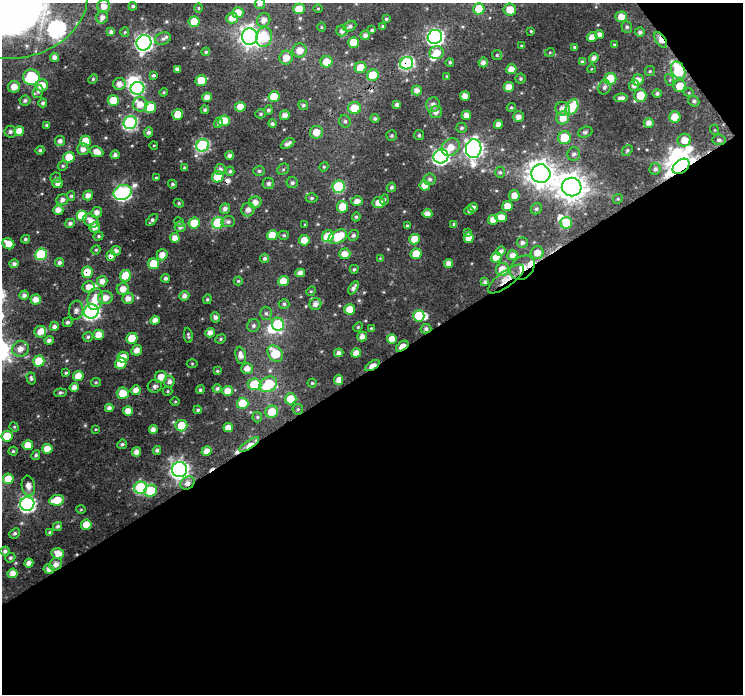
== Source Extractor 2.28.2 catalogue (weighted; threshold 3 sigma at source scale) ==
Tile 4 of 2 x 2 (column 2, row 2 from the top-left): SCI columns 742-1482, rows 43-734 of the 1482 x 1465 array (HDU 1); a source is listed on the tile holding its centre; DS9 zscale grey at full resolution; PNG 745 x 696 px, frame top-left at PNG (2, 3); each listed source drawn as its Kron ellipse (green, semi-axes under 4 px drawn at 4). Shown black and unused: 49% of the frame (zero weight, under 3 of 4 exposures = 1% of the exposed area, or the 3 px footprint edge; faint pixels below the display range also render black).
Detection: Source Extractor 2.28.2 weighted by HDU 2 'WHT'; one run over the whole footprint, this tile lists its part. Background 0.0348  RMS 0.0096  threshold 0.043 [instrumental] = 3 sigma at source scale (4.5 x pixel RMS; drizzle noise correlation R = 1.50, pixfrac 1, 0.0396/0.0396 arcsec/px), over >= 5 px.
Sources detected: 384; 4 inside a brighter object's white glare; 3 cosmic-ray / hot-pixel residue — neither listed nor drawn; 11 inside a brighter listed object's ellipse — not listed separately; the other 366 listed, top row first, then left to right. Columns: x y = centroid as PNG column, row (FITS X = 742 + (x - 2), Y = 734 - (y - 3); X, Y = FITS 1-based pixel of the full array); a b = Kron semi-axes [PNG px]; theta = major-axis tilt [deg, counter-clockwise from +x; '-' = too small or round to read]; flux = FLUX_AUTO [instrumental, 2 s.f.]
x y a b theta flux
260 4 5 5 - 3.7
17 5 71 52 13 1800
104 6 6 6 - 7.6
133 6 4 4 - 1.9
199 8 4 3 - 0.97
299 9 6 5 - 15
318 9 4 3 - 0.74
479 9 5 5 - 24
510 10 6 6 - 12
238 13 5 5 - 16
102 17 6 6 - 4.2
621 17 6 5 - 9.6
232 18 6 5 - 8.7
386 19 3 3 - 1.5
264 20 7 6 - 6
194 22 5 5 - 17
350 26 7 4 27 2.4
383 26 3 3 - 1
321 27 4 3 - 0.87
627 27 6 5 - 2
372 30 3 3 - 1.5
342 31 5 5 - 4
531 31 3 3 - 0.95
111 32 4 4 - 2.7
125 32 5 4 - 1.2
640 32 5 5 - 2.8
599 34 4 4 - 4.5
365 35 5 4 - 3.5
250 37 8 8 - 540
264 37 10 8 75 30
435 37 7 7 - 260
592 37 5 4 - 9.3
163 38 8 6 21 2.5
661 40 9 5 -55 7.7
354 42 5 5 - 19
144 43 8 7 - 340
614 45 4 3 - 0.9
521 46 3 3 - 0.96
575 47 3 3 - 1.4
299 50 7 7 - 9.6
206 52 4 4 - 1.6
550 52 5 3 - 0.96
437 53 7 6 - 9.3
497 55 5 5 - 1.2
54 57 5 4 - 4.4
286 58 7 6 - 8.8
594 58 5 4 - 4.5
326 62 6 5 - 13
450 62 4 3 - 1.3
483 62 5 4 - 4.4
583 62 4 4 - 2.7
407 63 7 6 - 120
361 68 6 5 - 16
177 69 4 4 - 3
511 69 5 5 - 8
591 69 4 3 - 0.84
678 70 9 6 -62 92
650 71 5 5 - 1.5
154 75 4 3 - 1.8
373 75 6 5 - 30
447 76 4 3 - 0.98
31 77 8 8 - 67
93 79 5 4 - 1.3
521 79 5 5 - 1.5
611 79 6 5 - 36
201 80 6 5 - 19
638 80 6 5 - 6.2
670 80 6 4 -73 1.3
119 84 6 6 - 5.8
42 85 6 6 - 13
634 85 5 4 - 3.9
680 86 6 6 - 16
14 87 6 5 - 8.5
509 87 5 5 - 9.1
604 87 7 6 - 2.5
137 88 7 6 - 130
417 90 5 5 - 6
38 91 7 5 74 2
164 92 4 3 - 1.1
657 93 5 4 - 2.5
689 93 5 3 - 0.9
640 95 6 6 - 18
465 96 5 4 - 8.2
207 97 5 4 - 6.2
274 97 5 5 - 20
621 98 6 4 4 3.9
25 100 5 5 - 2.2
113 101 6 5 - 26
694 101 5 5 - 2.4
43 103 4 4 - 2.5
140 104 7 7 - 9.5
397 104 4 3 - 3.3
303 105 5 4 - 2.1
433 105 7 7 - 4.5
150 107 6 5 - 29
240 107 5 5 - 11
511 107 4 4 - 1.2
572 107 8 5 60 48
355 108 6 6 - 20
563 109 7 6 - 7.5
205 110 4 4 - 2
268 110 4 4 - 2.2
436 112 6 6 - 4.5
178 114 5 5 - 17
260 114 5 4 - 1.4
285 115 5 4 - 5.6
466 115 4 4 - 7
518 117 5 5 - 4.7
675 117 5 5 - 19
563 118 6 6 - 10
375 119 4 4 - 1.8
224 121 6 5 - 18
345 121 6 5 - 2.3
130 123 7 6 - 150
218 123 5 4 - 2.4
649 123 5 5 - 5.5
272 124 4 4 - 2
498 124 4 4 - 6
47 125 4 3 - 1.8
462 128 5 5 - 1.9
715 130 5 3 - 0.8
19 131 5 5 - 11
10 132 6 6 - 2.4
149 132 5 4 - 2.6
316 132 6 6 - 10
585 132 7 5 19 2.3
392 135 5 5 - 1.6
419 135 5 5 - 1.4
564 138 6 6 - 24
684 140 7 6 - 8.9
719 140 7 5 -8 2.5
60 141 5 5 - 3.6
85 141 5 5 - 15
288 144 7 4 31 4
154 145 4 3 - 0.68
202 145 6 6 - 130
451 147 10 8 41 11
83 149 5 5 - 5.6
474 149 9 7 83 450
40 150 4 4 - 1.6
627 150 6 4 52 1.5
97 152 7 5 -22 8.1
574 154 6 6 - 3.1
115 155 4 4 - 3
229 155 4 4 - 3.7
441 156 7 7 - 250
69 157 5 5 - 18
63 166 5 4 - 1.4
681 166 9 6 38 1300
324 167 5 4 - 1.3
184 168 3 3 - 1.3
220 169 5 5 - 3.2
283 169 6 5 - 1.6
655 169 6 5 - 2.8
230 171 4 4 - 1.7
259 171 6 5 - 1.6
500 172 5 5 - 1.5
541 174 9 9 - 1000
218 177 6 5 - 24
56 178 5 5 - 1.4
156 178 3 3 - 0.88
430 179 6 5 - 2.3
58 183 5 5 - 4.9
268 183 6 5 - 2.6
292 183 5 5 - 2.6
173 184 4 3 - 1.3
425 185 5 5 - 9.4
338 187 6 6 - 50
391 187 5 4 - 2
572 187 10 9 - 1200
123 192 9 7 23 210
88 195 5 4 - 6
514 195 5 5 - 7.7
71 196 4 4 - 1.5
311 198 6 4 1 1.6
618 199 5 4 - 1.3
62 200 6 5 - 3.8
384 200 5 4 - 1.4
357 201 6 5 - 5.6
255 202 6 6 - 6.7
179 203 5 4 - 1.4
379 203 6 5 - 9.8
507 206 5 5 - 9.5
343 207 5 5 - 17
473 207 4 4 - 3.8
225 209 5 5 - 3.9
536 209 6 5 - 2
58 210 5 5 - 6
248 210 7 6 - 5.9
469 211 4 3 - 1.3
97 212 5 5 - 5.5
427 214 5 4 - 6
82 215 5 5 - 28
356 217 4 4 - 1.6
501 217 6 5 - 9.8
152 220 7 4 48 2.3
493 220 5 4 - 7.3
91 221 8 6 -35 6.9
228 221 7 5 2 2.5
179 222 5 4 - 1.2
70 223 5 4 - 2.6
194 223 5 5 - 25
218 223 6 5 - 64
566 223 6 6 - 33
454 224 3 3 - 1.5
305 225 4 3 - 0.91
407 226 3 3 - 1.3
95 227 5 5 - 7.4
180 227 5 5 - 3.6
467 232 4 3 - 1.7
272 235 5 5 - 16
284 235 5 4 - 1.5
353 235 5 5 - 2.2
98 236 5 4 - 1.4
328 236 6 5 - 28
338 237 10 6 27 26
175 238 5 4 - 7.4
469 238 5 5 - 10
25 239 4 4 - 1.7
414 239 5 5 - 12
304 240 5 5 - 12
522 243 5 5 - 2.9
8 244 6 5 - 10
96 250 5 4 - 1.1
116 251 5 4 - 4.2
501 251 5 4 - 3.2
537 253 6 6 - 8.5
41 254 6 5 - 60
345 254 5 5 - 8.9
416 254 5 5 - 18
162 255 5 5 - 8.1
512 255 5 4 - 5.5
111 256 5 4 - 5.3
496 257 5 5 - 13
265 258 4 4 - 2.2
380 258 4 4 - 0.78
59 262 5 4 - 2.4
449 263 4 4 - 6.1
14 264 4 4 - 3.3
154 264 6 5 - 20
522 268 14 10 44 27
354 269 5 4 - 1.5
502 269 6 6 - 12
87 272 6 5 - 18
300 273 5 4 - 5.4
126 276 6 5 - 27
165 278 4 4 - 2
506 279 21 8 37 14
102 281 5 5 - 5.7
238 281 4 4 - 1.3
283 281 5 5 - 12
485 282 4 4 - 2.6
89 287 6 6 - 7.1
353 288 7 4 57 3.6
123 289 6 6 - 7.9
311 291 5 4 - 1.1
24 295 5 4 - 3.7
184 296 5 4 - 4.6
105 298 7 6 - 8
128 298 6 5 - 6.3
95 299 11 8 84 16
207 299 5 4 - 1.3
36 300 5 5 - 8
284 304 5 5 - 2
315 304 6 5 - 5
350 309 5 5 - 15
76 310 9 7 81 3.7
91 312 7 7 - 280
266 313 6 5 - 2.1
419 316 6 5 - 36
215 317 5 4 - 2.7
155 320 5 4 - 6.2
67 322 5 4 - 2.2
278 324 6 6 - 53
54 326 4 4 - 3
253 326 6 6 - 2.5
358 327 5 4 - 1
371 328 4 3 - 1.1
426 329 5 4 - 2.8
40 332 6 6 - 8.1
210 333 5 4 - 5.1
98 335 5 5 - 10
188 335 7 3 -84 1.5
362 336 5 4 - 5.9
88 337 5 5 - 1.8
132 338 5 5 - 22
221 339 5 4 - 1.4
392 339 5 5 - 9.3
49 340 5 4 - 3
402 346 7 4 36 19
20 349 8 7 - 7.5
137 350 5 5 - 6.7
339 353 5 4 - 3.7
356 353 5 4 - 7.9
275 354 9 6 -52 25
241 355 8 5 -80 5.1
123 357 6 5 - 9.6
39 361 5 5 - 19
121 363 6 5 - 24
192 364 5 3 - 0.9
372 365 8 4 31 18
247 369 6 5 - 6.6
217 371 4 4 - 1.1
66 373 4 4 - 1.5
78 376 5 5 - 11
161 377 6 5 - 9.7
31 378 6 4 -74 1.8
339 380 5 4 - 7.3
169 381 6 5 - 3.7
96 382 5 4 - 1.2
312 383 4 4 - 1.2
254 384 7 6 - 32
268 384 9 7 30 42
155 386 7 6 - 2.8
74 387 4 4 - 6
217 389 4 4 - 2.4
136 390 5 4 - 6.5
200 390 4 4 - 1.8
168 391 5 4 - 1.1
227 391 5 5 - 9.2
60 393 6 4 5 1.5
123 393 6 5 - 14
291 399 5 5 - 19
175 402 5 3 - 0.94
243 403 6 5 - 25
109 408 4 4 - 3.5
298 409 5 5 - 1.3
198 410 4 4 - 1.7
128 411 5 5 - 9.3
272 412 6 6 - 17
257 417 5 5 - 1.4
181 426 6 5 - 21
14 427 5 4 - 1.1
228 428 5 4 - 7.7
96 429 4 4 - 0.85
153 429 4 4 - 5.6
7 436 5 5 - 21
122 444 5 4 - 2
249 444 11 4 33 14
28 445 5 5 - 13
47 449 5 5 - 12
157 450 4 4 - 2.4
13 451 4 4 - 1.4
206 451 5 4 - 7.3
136 452 5 4 - 5.6
36 455 5 4 - 1.9
180 470 7 7 - 410
8 479 5 5 - 15
187 483 8 6 32 5.8
28 486 10 6 -82 7.3
141 488 6 6 - 100
151 491 6 5 - 27
57 500 7 5 11 19
27 504 7 7 - 250
81 509 5 3 - 0.9
86 525 5 5 - 15
57 526 5 4 - 2.1
50 532 4 3 - 2.4
15 533 5 4 - 2
5 551 4 4 - 2.8
58 553 6 5 - 8.9
10 558 5 4 - 1.7
29 563 4 4 - 5.4
56 564 7 6 - 5.3
49 569 5 4 - 5.3
13 573 5 4 - 6.9
Overlapping masked pixels (flux is a lower limit): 15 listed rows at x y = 661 40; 407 63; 678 70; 719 140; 681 166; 111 256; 522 268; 87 272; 506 279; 426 329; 402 346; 372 365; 249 444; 187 483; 49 569
Isophote crosses this tile's border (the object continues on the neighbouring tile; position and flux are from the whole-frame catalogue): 3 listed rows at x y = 260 4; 17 5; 8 244